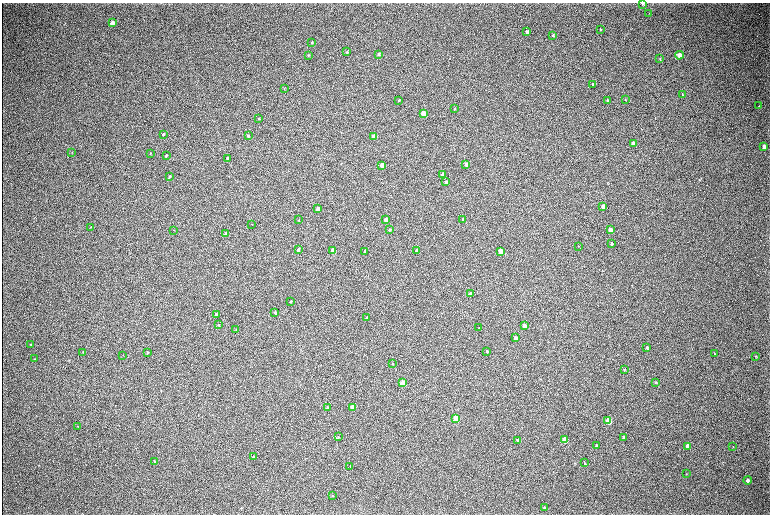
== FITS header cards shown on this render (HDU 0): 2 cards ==
NAXIS1  =                 1536 / length of data axis 1
NAXIS2  =                 1024 / length of data axis 2

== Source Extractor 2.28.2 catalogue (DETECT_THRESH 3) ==
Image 1536 x 1024 px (HDU 0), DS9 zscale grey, zoomed out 1/2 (1 PNG px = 2 x 2 image px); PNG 772 x 516 px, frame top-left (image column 1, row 1023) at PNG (2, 3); each listed source drawn as its Kron ellipse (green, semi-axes under 4 px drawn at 4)
Background 324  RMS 23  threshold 70.1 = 3 sigma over >= 5 px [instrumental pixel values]
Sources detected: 98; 1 cannot appear on this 1/2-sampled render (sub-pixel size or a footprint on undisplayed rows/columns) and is neither listed nor drawn; the other 97 listed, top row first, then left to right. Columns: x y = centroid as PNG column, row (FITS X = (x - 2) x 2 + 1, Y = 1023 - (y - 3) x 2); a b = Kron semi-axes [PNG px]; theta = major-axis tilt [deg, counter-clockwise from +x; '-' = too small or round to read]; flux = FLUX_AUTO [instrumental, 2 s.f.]
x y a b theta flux
643 4 3 2 - 4200
649 13 3 2 - 1800
112 23 4 3 - 34000
600 29 2 2 - 3200
527 32 3 3 - 13000
553 35 4 3 - 3900
312 42 3 2 - 3900
347 52 3 3 - 3200
379 54 3 3 - 8800
308 55 3 3 - 2800
679 55 4 3 - 58000
660 59 3 2 - 2500
593 84 3 3 - 15000
284 89 3 2 - 1700
682 94 4 2 - 3500
625 99 3 3 - 2800
399 100 3 3 - 4100
607 100 3 2 - 4600
759 106 3 2 - 2300
454 109 3 2 - 2400
423 113 3 3 - 110000
259 118 3 2 - 2100
163 134 3 2 - 6200
248 136 3 2 - 5000
374 137 3 3 - 160000
633 144 4 3 - 73000
764 147 4 3 - 24000
72 152 3 2 - 2000
150 153 3 2 - 1400
166 155 3 2 - 3600
227 158 4 3 - 4600
466 164 3 3 - 30000
382 165 3 3 - 98000
443 175 3 3 - 55000
169 176 3 2 - 4900
446 182 3 2 - 15000
603 206 3 3 - 19000
318 209 3 3 - 55000
386 219 3 3 - 50000
463 219 3 2 - 3800
299 220 3 2 - 1800
251 224 2 1 - 3700
90 227 3 2 - 2200
174 230 2 1 - 1200
389 230 3 2 - 4000
610 230 3 3 - 57000
226 234 3 3 - 45000
611 243 3 2 - 6000
578 246 3 2 - 2100
298 250 3 2 - 10000
333 251 3 3 - 140000
365 251 3 2 - 12000
417 251 3 3 - 58000
500 251 3 3 - 72000
470 294 3 3 - 71000
291 301 3 2 - 3900
275 312 3 2 - 7000
216 314 3 3 - 9700
367 317 3 2 - 7400
218 325 3 2 - 2700
524 325 3 3 - 36000
479 327 3 2 - 2300
236 329 3 2 - 2600
515 338 3 3 - 14000
30 344 3 2 - 2600
647 347 3 2 - 6500
487 351 3 2 - 6200
83 352 3 3 - 3300
148 352 3 2 - 2600
715 354 3 2 - 2400
123 355 2 1 - 2900
756 356 3 2 - 2800
35 359 3 2 - 2200
392 364 3 3 - 3100
624 369 3 2 - 2500
656 382 3 2 - 2200
402 383 3 3 - 180000
327 407 3 3 - 4500
353 407 3 3 - 110000
456 419 4 3 - 270000
608 421 4 3 - 180000
78 426 3 2 - 1500
338 437 3 3 - 3300
623 437 4 3 - 7600
518 440 4 3 - 12000
564 440 4 3 - 140000
596 446 3 3 - 5700
687 446 4 3 - 27000
733 446 3 2 - 1800
254 457 4 3 - 9200
154 461 3 3 - 4200
585 463 4 3 - 3700
350 466 3 2 - 1700
686 474 3 2 - 2300
747 480 4 3 - 13000
332 495 3 2 - 1700
544 507 3 2 - 2600
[1 sub-pixel or undisplayed-footprint detection neither listed nor drawn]